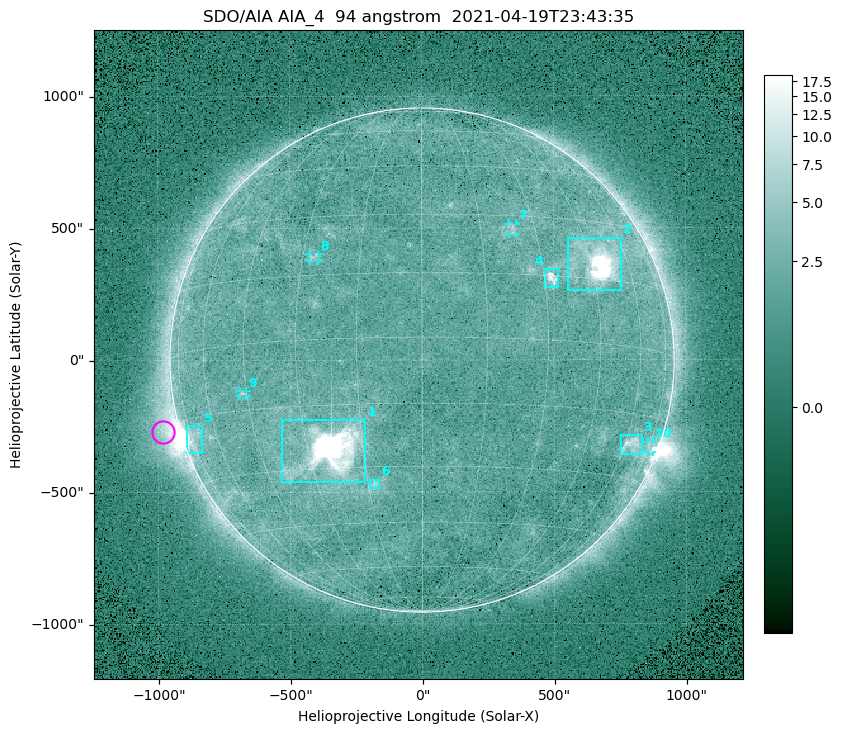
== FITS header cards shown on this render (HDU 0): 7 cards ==
TELESCOP= 'SDO/AIA '
INSTRUME= 'AIA_4   '
WAVELNTH=                   94
WAVEUNIT= 'angstrom'
DATE-OBS= '2021-04-19T23:43:35.12'
CTYPE1  = 'HPLN-TAN'
CTYPE2  = 'HPLT-TAN'

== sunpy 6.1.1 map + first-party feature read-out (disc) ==
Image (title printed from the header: SDO/AIA AIA_4  94 angstrom  2021-04-19T23:43:35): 512 x 512 px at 4.8 arcsec/px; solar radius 955 arcsec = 199 px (full disc in frame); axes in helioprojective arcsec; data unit not stated in the header (colour bar unlabelled)
Orientation: roll -0.138 deg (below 1 deg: not rotated)
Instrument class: DISC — disc imager (sunpy class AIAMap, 94 A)
Bright regions (active regions / flare kernels): reference = the median radial profile (limb darkening/brightening removed); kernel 5 px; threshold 5 sigma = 2.57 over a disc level ~1.8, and >= 1.15x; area >= 9 px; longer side >= 5 px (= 24 arcsec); searched inside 0.97 R_sun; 10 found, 10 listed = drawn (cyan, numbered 1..; 4 of them under ~33 arcsec drawn as corner ticks so the feature stays visible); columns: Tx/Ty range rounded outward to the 10 arcsec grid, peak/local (2 s.f.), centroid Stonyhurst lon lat
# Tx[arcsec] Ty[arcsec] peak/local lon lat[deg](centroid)
1 -540..-210 -460..-220 2120 -24 -26
2 550..760 260..470 51 +48 +19
3 750..830 -360..-280 4.7 +64 -22
4 460..520 270..350 6.7 +32 +14
5 -900..-830 -350..-250 5.9 -73 -19
6 -200..-160 -490..-450 3.4 -13 -34
7 330..360 470..520 2.9 +23 +26
8 -430..-390 380..410 3.1 -27 +19
9 -690..-660 -140..-110 3 -46 -11
10 850..880 -350..-310 3 +75 -21
Off-limb structures (1.02-1.3 R_sun): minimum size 50 px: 8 found; the strongest spans PA ~90..115 deg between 1.02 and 1.21 R_sun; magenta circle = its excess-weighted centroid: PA ~105 deg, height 1.07 R_sun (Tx ~-980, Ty ~-270 arcsec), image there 4.7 x the reference